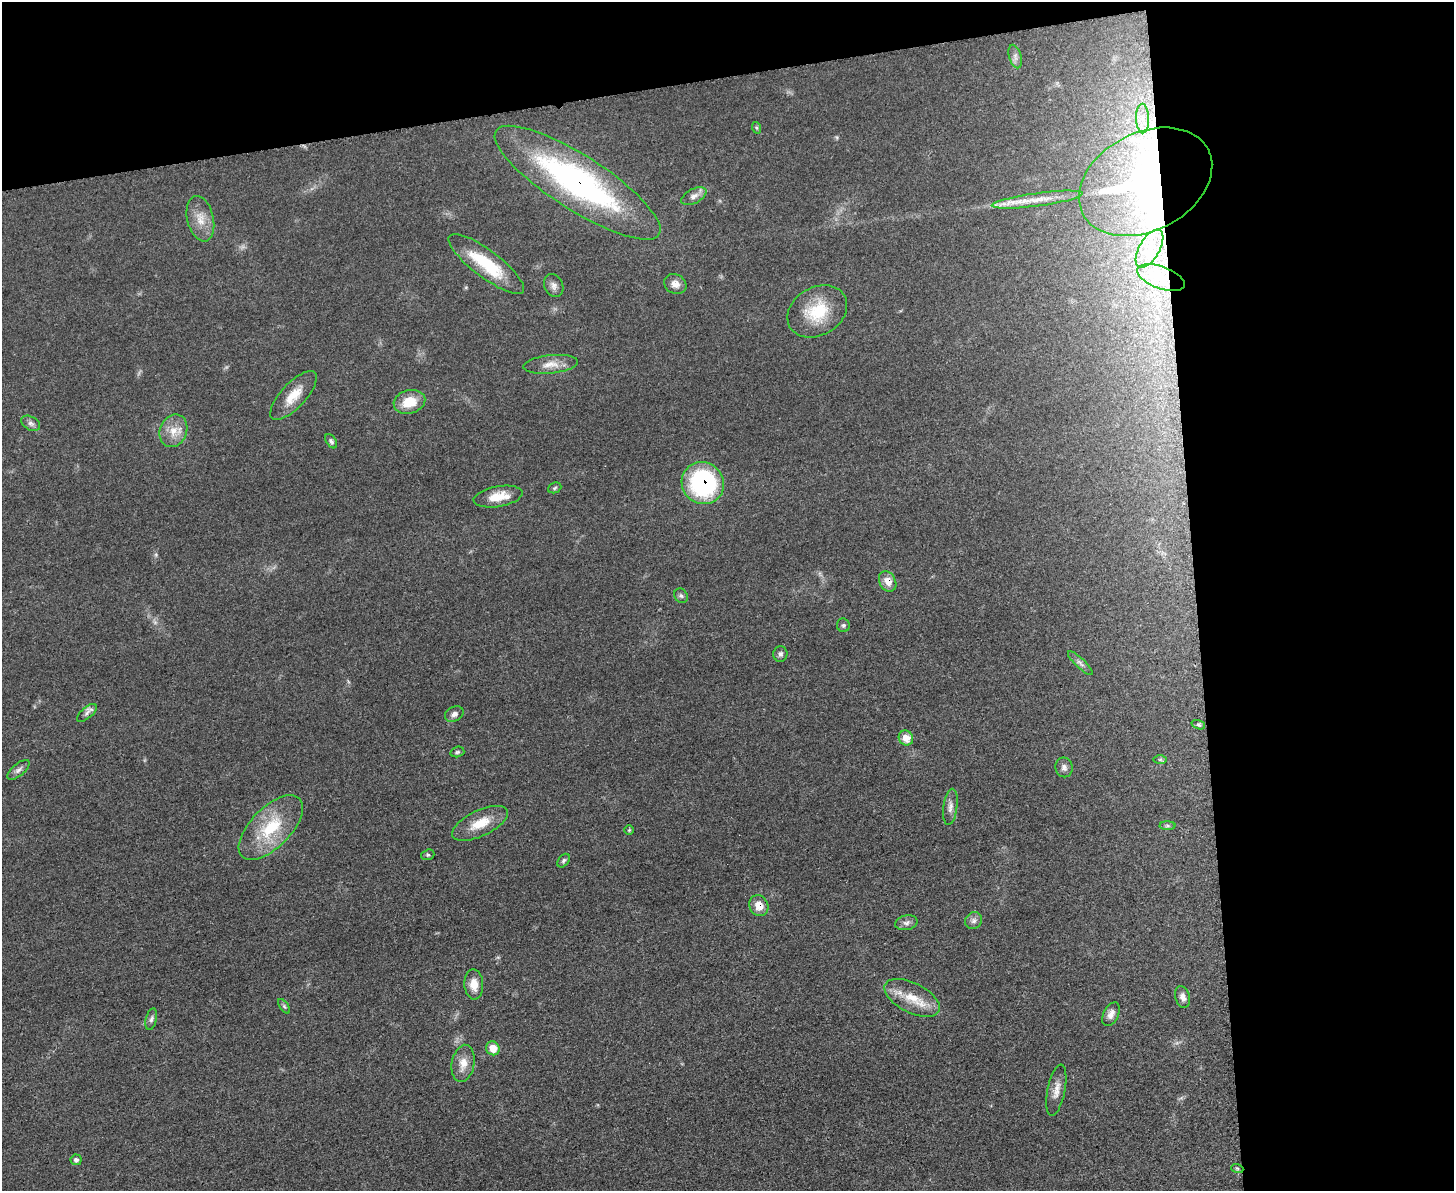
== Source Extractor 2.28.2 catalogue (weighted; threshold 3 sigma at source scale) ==
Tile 3 of 3 x 4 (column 3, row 1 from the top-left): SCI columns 3044-4495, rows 3572-4760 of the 4750 x 4766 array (HDU 1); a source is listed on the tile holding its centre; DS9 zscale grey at full resolution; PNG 1456 x 1193 px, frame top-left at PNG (2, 2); each listed source drawn as its Kron ellipse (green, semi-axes under 4 px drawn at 4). Shown black and unused: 24% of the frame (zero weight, under 3 of 5 exposures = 1% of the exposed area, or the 3 px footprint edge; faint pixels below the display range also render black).
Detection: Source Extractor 2.28.2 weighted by HDU 2 'WHT'; one run over the whole footprint, this tile lists its part. Background 0.0467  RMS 0.0056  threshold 0.025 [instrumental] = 3 sigma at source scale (4.5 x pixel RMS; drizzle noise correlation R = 1.50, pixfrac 1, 0.05/0.05 arcsec/px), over >= 5 px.
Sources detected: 61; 2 inside a brighter object's white glare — neither listed nor drawn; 2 inside a brighter listed object's ellipse — not listed separately; the other 57 listed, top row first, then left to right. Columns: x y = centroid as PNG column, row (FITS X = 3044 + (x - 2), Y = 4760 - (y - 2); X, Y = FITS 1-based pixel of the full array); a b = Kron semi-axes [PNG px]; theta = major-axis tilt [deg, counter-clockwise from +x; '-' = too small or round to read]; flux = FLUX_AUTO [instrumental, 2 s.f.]
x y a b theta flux
1015 57 12 6 -73 2.1
1143 119 15 6 -89 5.8
757 128 6 4 -71 0.81
1146 182 71 49 27 150
578 183 97 27 -32 150
694 196 13 7 28 3.2
1037 200 46 6 8 9.7
200 219 23 13 -76 8.6
1149 249 21 10 60 9.3
486 264 46 13 -37 28
1161 278 25 11 -20 14
675 284 11 9 -29 4.2
554 286 12 9 -66 2.9
817 311 31 24 30 24
551 364 27 9 6 6.7
293 395 31 12 47 11
409 402 16 11 14 12
31 423 10 6 -30 2.1
173 431 17 13 67 7.9
331 441 8 5 -55 1.4
703 483 21 20 - 72
555 488 7 5 22 0.91
498 497 25 10 10 11
888 581 11 8 -60 5.5
681 596 7 6 - 1.4
843 625 7 6 - 1.2
780 654 8 7 - 1.7
1080 663 16 4 -43 2.1
87 713 12 5 41 2.2
454 714 10 7 26 2.5
1198 725 7 4 -20 0.94
906 738 8 7 - 7.1
457 752 7 5 16 1
1160 759 7 4 0 0.96
1064 767 10 8 -80 2.3
18 770 13 6 39 2.3
950 807 18 7 82 3.3
480 823 30 13 25 12
1167 826 8 4 0 1.2
271 827 41 20 45 30
629 830 4 4 - 0.63
428 855 7 5 18 0.96
564 861 7 5 51 1.2
759 906 11 9 -63 6.2
974 921 9 8 - 2.2
906 923 11 7 12 2.3
474 984 15 9 -86 6.9
1182 997 11 7 -75 3
912 998 30 15 -27 14
284 1006 8 4 -55 1
1111 1014 13 7 63 3.3
151 1019 11 5 77 1.8
493 1048 7 6 - 8.5
463 1063 19 11 80 6.7
1056 1090 26 9 78 5.5
76 1160 5 5 - 1.4
1237 1168 6 4 -19 0.68
Overlapping masked pixels (flux is a lower limit): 5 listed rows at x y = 1146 182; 578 183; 703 483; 888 581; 759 906